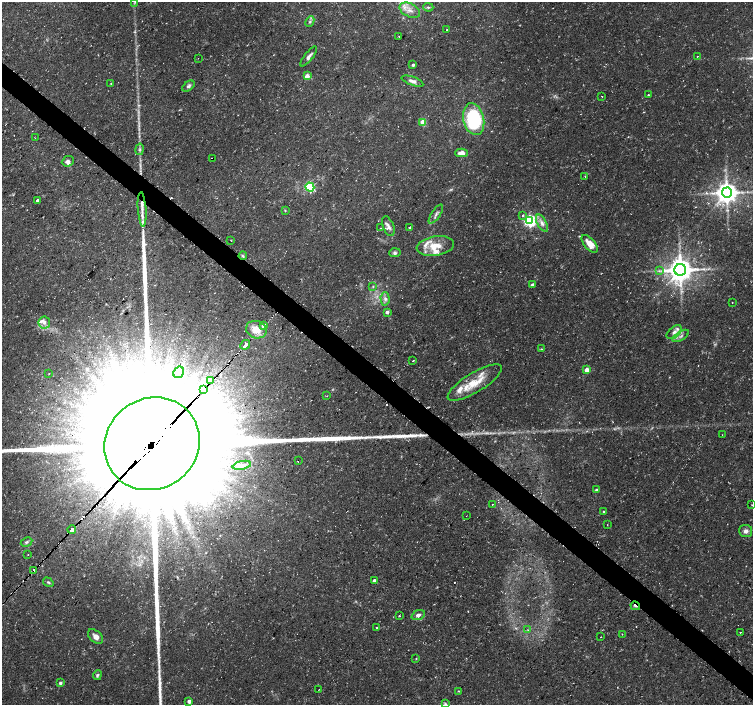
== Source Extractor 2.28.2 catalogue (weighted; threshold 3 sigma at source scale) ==
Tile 6 of 4 x 4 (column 2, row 2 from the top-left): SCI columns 1503-3004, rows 2984-4389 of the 6017 x 6032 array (HDU 1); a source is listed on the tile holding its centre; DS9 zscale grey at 2 x 2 block average (1 PNG px = mean of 2 x 2 image px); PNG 755 x 707 px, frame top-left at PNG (2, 2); each listed source drawn as its Kron ellipse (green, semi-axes under 4 px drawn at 4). Shown black and unused: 4% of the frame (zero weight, under 3 of 4 exposures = <1% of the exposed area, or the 3 px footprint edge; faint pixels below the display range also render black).
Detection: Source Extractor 2.28.2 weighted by HDU 2 'WHT'; one run over the whole footprint, this tile lists its part. Background 0.0319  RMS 0.0029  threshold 0.013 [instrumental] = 3 sigma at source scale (4.5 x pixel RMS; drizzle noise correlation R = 1.50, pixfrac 1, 0.0396/0.0396 arcsec/px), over >= 5 px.
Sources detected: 126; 5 too faint to see at this stretch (2 x 2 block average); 10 cosmic-ray / hot-pixel residue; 1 long thin detection or spike segment (spike, bleed or trail) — neither listed nor drawn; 14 inside a brighter listed object's ellipse — not listed separately; the other 96 listed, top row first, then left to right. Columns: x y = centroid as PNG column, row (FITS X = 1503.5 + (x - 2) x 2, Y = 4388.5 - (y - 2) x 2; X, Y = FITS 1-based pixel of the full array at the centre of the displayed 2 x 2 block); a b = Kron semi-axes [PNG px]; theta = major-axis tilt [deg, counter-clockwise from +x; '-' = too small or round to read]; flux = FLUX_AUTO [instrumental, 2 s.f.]
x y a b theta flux
135 2 4 3 - 0.71
428 7 5 3 - 1.2
410 10 11 6 -26 5.5
310 22 5 3 - 1.4
447 29 2 2 - 0.51
399 36 3 2 - 0.35
309 56 12 3 52 2.7
697 56 2 2 - 0.83
198 58 2 2 - 0.43
413 65 3 3 - 1.2
307 76 3 3 - 8.3
412 81 11 4 -19 3.1
111 83 2 2 - 0.36
188 86 7 4 37 1.9
648 95 2 2 - 0.79
602 97 2 2 - 2.6
474 119 16 10 -78 57
423 122 3 3 - 18
35 138 2 2 - 0.46
140 149 5 3 - 1.3
461 153 6 4 2 4.9
212 158 2 2 - 2.4
68 161 6 5 - 2.4
585 176 2 2 - 0.55
310 187 5 3 - 75
727 193 5 5 - 760
37 200 3 3 - 1.8
142 209 17 4 -86 5
285 210 3 2 - 0.42
436 214 11 3 56 2.1
523 215 3 2 - 0.7
530 221 4 4 - 140
542 223 9 4 -63 3.3
388 226 10 5 -68 3.2
381 228 3 2 - 0.33
409 228 2 2 - 1.4
231 240 3 2 - 0.29
590 244 11 5 -49 9.4
435 246 19 9 9 12
395 253 5 4 - 1.4
243 256 4 3 - 1.1
680 270 6 6 - 1000
659 271 3 2 - 0.77
532 285 4 3 - 1.2
373 286 3 3 - 0.67
385 299 7 4 -88 2.1
732 302 2 2 - 0.49
387 312 2 2 - 3.3
44 322 6 5 - 3
263 325 3 2 - 700
256 330 10 8 -20 10
674 332 9 5 41 3.1
681 336 9 3 32 1.9
245 345 5 2 - 1500
541 349 3 2 - 0.39
413 360 2 2 - 0.47
587 370 3 3 - 8.3
179 372 6 5 - 2.4
49 373 2 2 - 0.27
210 380 2 2 - 220
475 383 31 10 31 17
204 390 3 2 - 1600
327 396 2 2 - 0.59
722 435 2 2 - 0.24
152 444 49 45 36 100000
298 461 2 2 - 1.5
242 465 9 3 13 2.5
597 490 3 3 - 1.4
492 504 2 2 - 2.5
752 505 2 2 - 0.26
604 512 2 2 - 0.77
467 516 2 2 - 0.27
607 525 2 2 - 0.26
72 530 4 2 - 3000
746 531 6 6 - 2.8
27 542 6 4 28 1.5
28 554 2 2 - 0.37
34 570 2 2 - 1200
374 580 2 2 - 2
48 582 6 3 -34 1
635 606 5 2 - 3.8
418 615 7 5 22 2.7
399 616 2 2 - 0.94
377 627 2 2 - 0.85
528 630 3 2 - 0.44
740 632 2 2 - 0.99
622 634 2 2 - 0.3
96 637 9 5 -43 4.3
601 637 2 2 - 0.23
416 658 2 2 - 0.51
97 675 5 4 - 1.3
60 683 2 2 - 2.1
319 689 2 2 - 0.22
458 691 4 2 - 0.46
189 701 3 3 - 3
445 704 3 3 - 0.92
Overlapping masked pixels (flux is a lower limit): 11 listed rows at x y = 212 158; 243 256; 263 325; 245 345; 210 380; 204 390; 152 444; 298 461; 72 530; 34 570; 635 606
Isophote crosses this tile's border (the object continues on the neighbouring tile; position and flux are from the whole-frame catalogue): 3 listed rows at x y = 135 2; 152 444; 445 704
Diffuse or blended objects may show on this block-average render without a row.